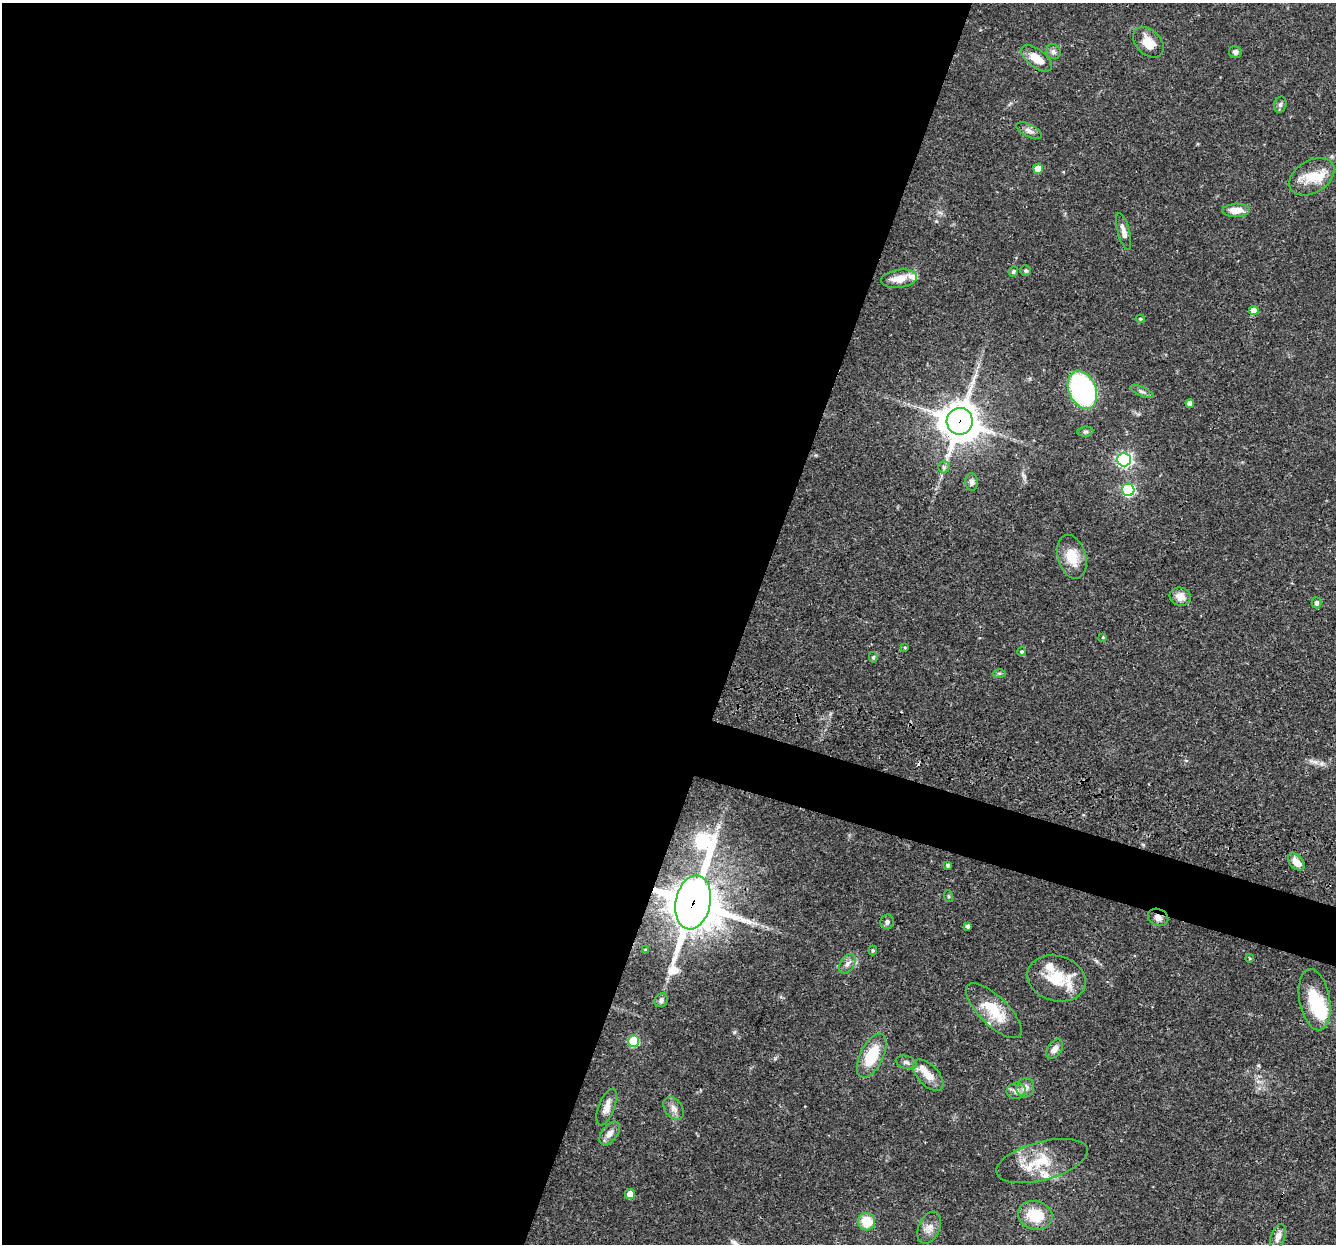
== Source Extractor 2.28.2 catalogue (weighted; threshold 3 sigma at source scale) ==
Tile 5 of 4 x 4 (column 1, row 2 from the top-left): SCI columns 1-1334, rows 2740-3981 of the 5355 x 5411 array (HDU 1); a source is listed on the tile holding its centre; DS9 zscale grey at full resolution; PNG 1338 x 1246 px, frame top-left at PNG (2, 3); each listed source drawn as its Kron ellipse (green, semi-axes under 4 px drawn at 4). Shown black and unused: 58% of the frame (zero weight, under 3 of 4 exposures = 3% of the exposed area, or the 3 px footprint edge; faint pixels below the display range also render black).
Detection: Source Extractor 2.28.2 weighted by HDU 2 'WHT'; one run over the whole footprint, this tile lists its part. Background 0.0577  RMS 0.0033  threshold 0.015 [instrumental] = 3 sigma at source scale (4.5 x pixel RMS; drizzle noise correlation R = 1.50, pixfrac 1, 0.05/0.05 arcsec/px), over >= 5 px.
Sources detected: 70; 1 inside a brighter object's white glare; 1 cosmic-ray / hot-pixel residue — neither listed nor drawn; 5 inside a brighter listed object's ellipse — not listed separately; the other 63 listed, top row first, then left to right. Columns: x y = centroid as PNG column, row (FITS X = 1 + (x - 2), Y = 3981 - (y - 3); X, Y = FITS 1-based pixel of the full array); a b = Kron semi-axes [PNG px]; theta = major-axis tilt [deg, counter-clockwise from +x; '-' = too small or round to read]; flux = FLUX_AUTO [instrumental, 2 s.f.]
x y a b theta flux
1148 42 18 12 -45 5.5
1053 52 8 7 - 1.2
1235 52 6 6 - 1
1037 58 18 9 -38 5.4
1280 105 8 6 75 0.91
1029 131 14 6 -27 1.5
1038 169 5 5 - 5.7
1312 177 24 16 31 7.7
1236 210 14 6 3 4.4
1124 231 19 6 -75 2.1
1013 271 5 4 - 0.47
1026 271 5 5 - 0.52
899 279 18 9 8 4.8
1254 310 5 4 - 4.2
1140 319 4 4 - 0.37
1082 390 20 13 -67 54
1142 392 12 4 -24 0.94
1190 403 4 4 - 2.1
960 421 13 13 - 790
1085 432 8 5 5 0.68
1124 460 7 6 - 86
944 467 6 6 - 0.73
972 482 9 6 -86 1.2
1128 490 6 6 - 41
1072 557 22 14 -74 7.2
1180 597 11 9 -16 2.4
1316 603 5 5 - 1
1103 637 4 3 - 0.27
905 647 4 3 - 0.37
1022 652 4 4 - 0.6
873 657 5 4 - 0.55
999 673 6 4 -1 0.51
1296 862 10 6 -46 3.5
948 865 4 3 - 0.68
948 896 6 3 -71 0.33
693 902 27 17 78 1500
1158 917 10 8 -25 1.6
887 922 7 6 - 1.1
968 926 4 3 - 0.81
645 950 3 3 - 0.37
873 950 5 4 - 0.43
1249 958 4 3 - 0.31
847 964 11 7 58 1.6
1056 978 29 22 -14 12
661 1000 7 6 - 1
1315 1000 31 15 -80 12
994 1011 36 14 -44 11
633 1041 6 5 - 14
1055 1049 11 6 52 2.1
872 1056 24 11 64 13
906 1062 11 6 -16 1.1
928 1075 19 10 -46 4
1025 1088 10 9 - 2.2
1016 1091 9 8 - 1.7
607 1107 19 8 69 2.6
674 1108 13 8 -54 2
610 1133 13 8 53 2.4
1042 1161 47 19 15 12
630 1194 5 5 - 3.1
1035 1215 17 14 -15 10
866 1222 8 8 - 7.5
929 1228 17 10 65 2.9
1278 1237 13 7 71 2.3
Overlapping masked pixels (flux is a lower limit): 3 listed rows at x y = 960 421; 693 902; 1158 917